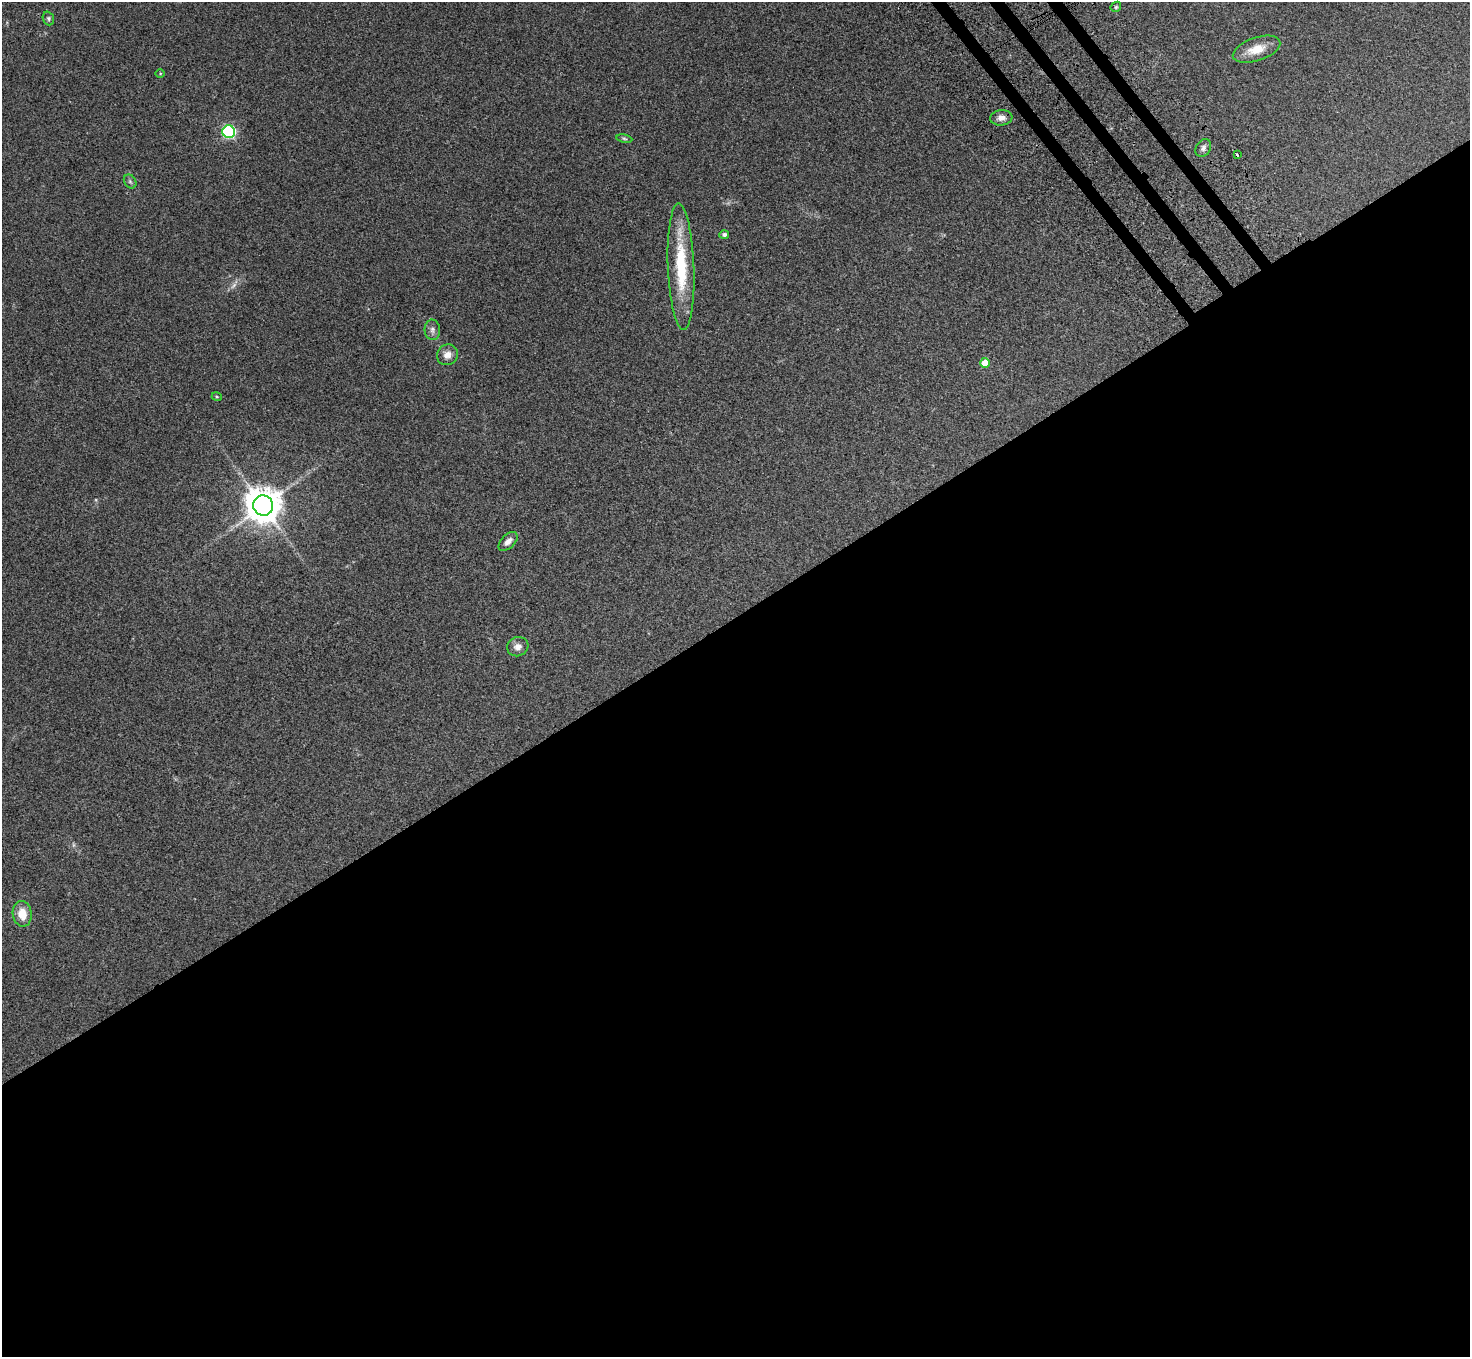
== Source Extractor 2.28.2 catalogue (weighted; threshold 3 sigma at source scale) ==
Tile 15 of 4 x 4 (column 3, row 4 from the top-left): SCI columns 3014-4481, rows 356-1710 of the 6026 x 5994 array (HDU 1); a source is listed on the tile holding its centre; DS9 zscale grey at full resolution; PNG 1472 x 1359 px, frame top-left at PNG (2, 2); each listed source drawn as its Kron ellipse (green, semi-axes under 4 px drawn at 4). Shown black and unused: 55% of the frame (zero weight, under 3 of 4 exposures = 5% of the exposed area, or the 3 px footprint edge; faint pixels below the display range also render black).
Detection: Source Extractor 2.28.2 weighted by HDU 2 'WHT'; one run over the whole footprint, this tile lists its part. Background 0.224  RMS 0.0087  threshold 0.039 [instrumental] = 3 sigma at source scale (4.5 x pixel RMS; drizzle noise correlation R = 1.50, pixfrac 1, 0.05/0.05 arcsec/px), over >= 5 px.
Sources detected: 21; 1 too faint to see at this stretch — neither listed nor drawn; the other 20 listed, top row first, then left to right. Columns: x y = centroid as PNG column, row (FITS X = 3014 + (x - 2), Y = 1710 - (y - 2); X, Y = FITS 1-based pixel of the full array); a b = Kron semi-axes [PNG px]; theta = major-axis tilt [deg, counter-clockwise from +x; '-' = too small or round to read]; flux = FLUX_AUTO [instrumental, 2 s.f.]
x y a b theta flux
1116 7 6 4 46 1.3
48 18 7 5 -70 1.5
1256 49 25 11 19 15
160 74 5 3 - 0.76
1001 118 11 7 6 4.6
229 132 6 6 - 130
624 139 8 4 -10 1.4
1203 148 9 7 57 3.1
1237 155 3 2 - 3.2
130 181 7 5 -55 1.8
724 235 5 4 - 2.4
681 267 63 13 -88 54
432 330 10 7 -86 3.4
447 355 11 10 - 6.4
985 363 5 5 - 12
217 397 5 3 - 0.85
263 506 10 10 - 1900
508 541 11 7 44 5.1
518 647 11 9 17 5.3
22 914 13 9 -81 13